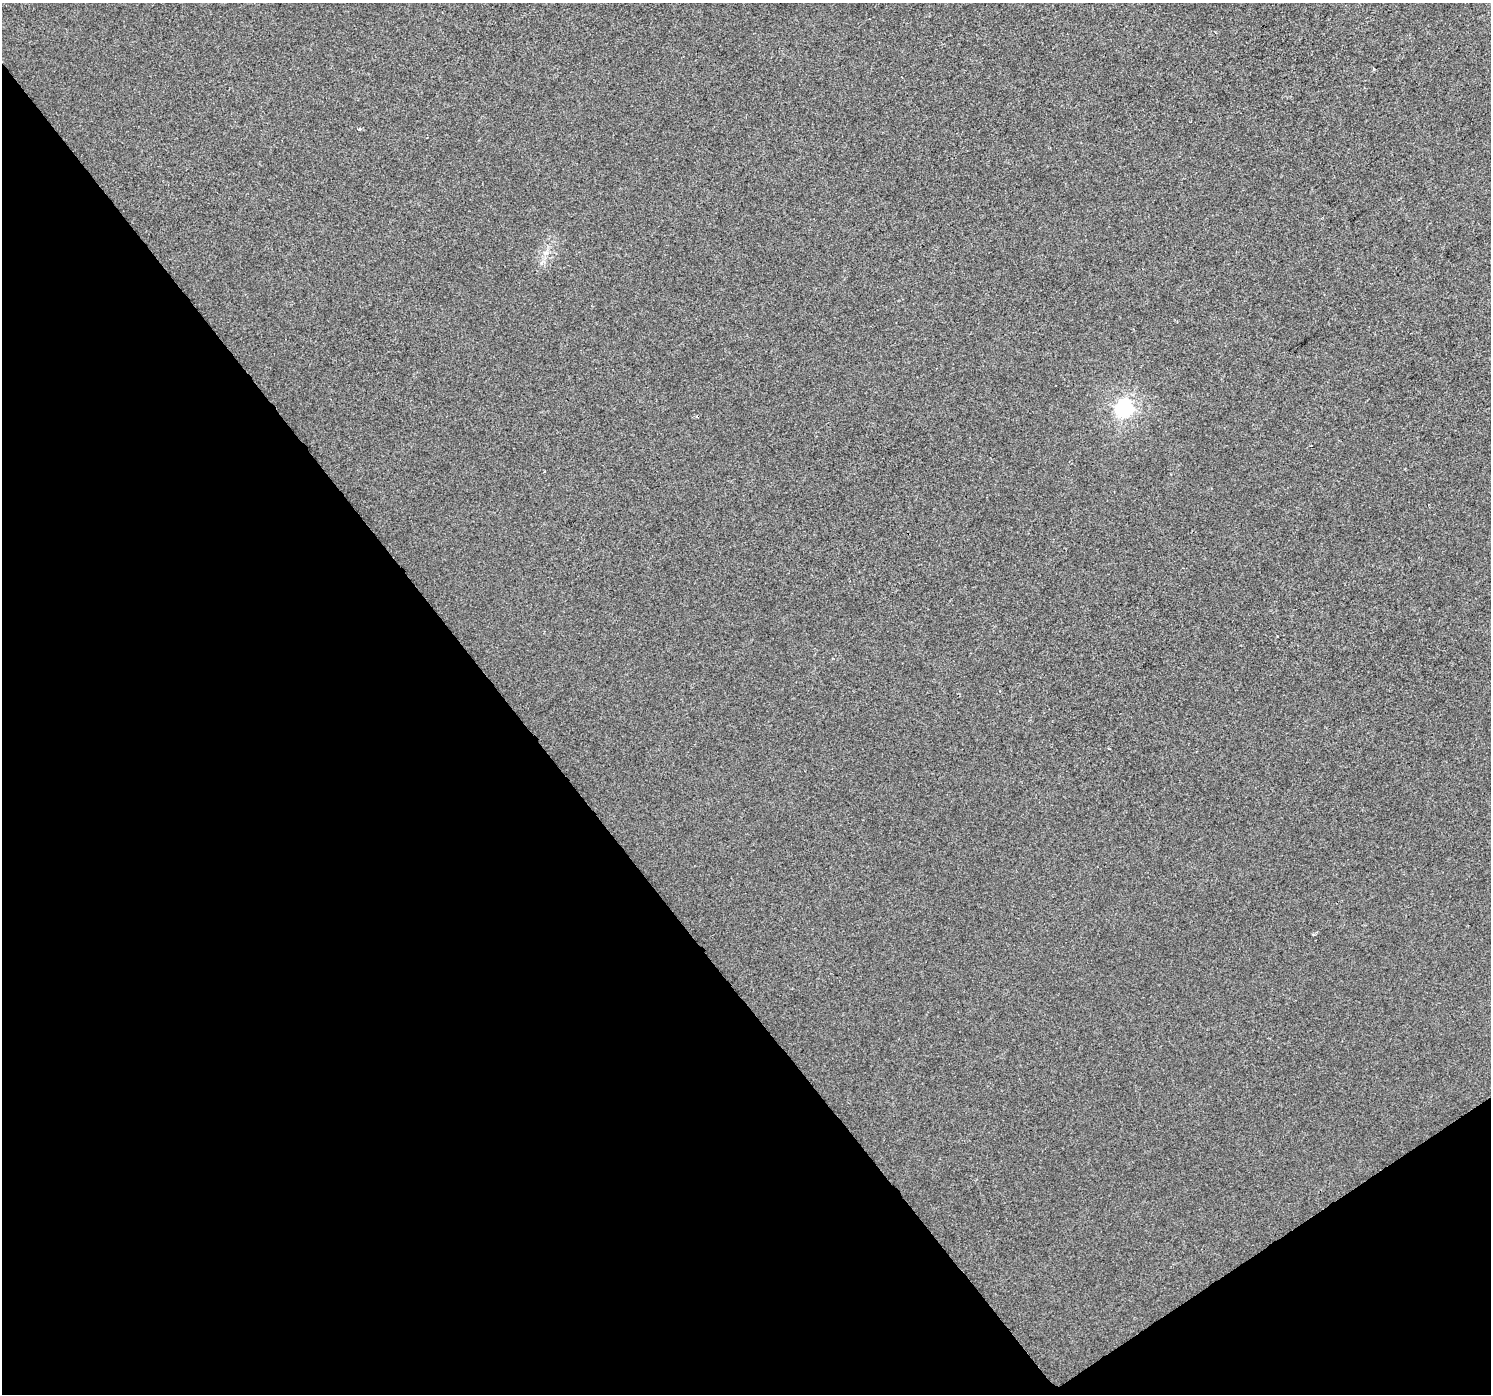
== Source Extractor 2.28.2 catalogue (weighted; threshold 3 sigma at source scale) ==
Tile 14 of 4 x 4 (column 2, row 4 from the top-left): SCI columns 1492-2980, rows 193-1584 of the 5957 x 5889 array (HDU 1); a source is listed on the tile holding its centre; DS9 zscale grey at full resolution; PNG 1493 x 1396 px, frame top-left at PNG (2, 3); no overlay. Shown black and unused: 37% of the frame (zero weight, under 2 of 3 exposures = <1% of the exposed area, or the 3 px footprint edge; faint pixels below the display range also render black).
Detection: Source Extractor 2.28.2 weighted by HDU 2 'WHT'; one run over the whole footprint, this tile lists its part. Background -2.38e-04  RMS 0.0056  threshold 0.0251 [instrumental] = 3 sigma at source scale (4.5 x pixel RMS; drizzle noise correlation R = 1.50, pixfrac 1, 0.0396/0.0396 arcsec/px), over >= 5 px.
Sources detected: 4; all 4 listed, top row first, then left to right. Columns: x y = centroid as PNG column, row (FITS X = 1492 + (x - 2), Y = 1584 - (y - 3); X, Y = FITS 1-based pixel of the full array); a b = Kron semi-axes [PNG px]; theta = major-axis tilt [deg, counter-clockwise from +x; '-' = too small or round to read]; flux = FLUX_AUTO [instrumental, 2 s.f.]
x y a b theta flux
1374 69 4 3 - 0.88
359 129 4 3 - 1.1
1124 408 7 6 - 180
1278 637 3 3 - 1.2